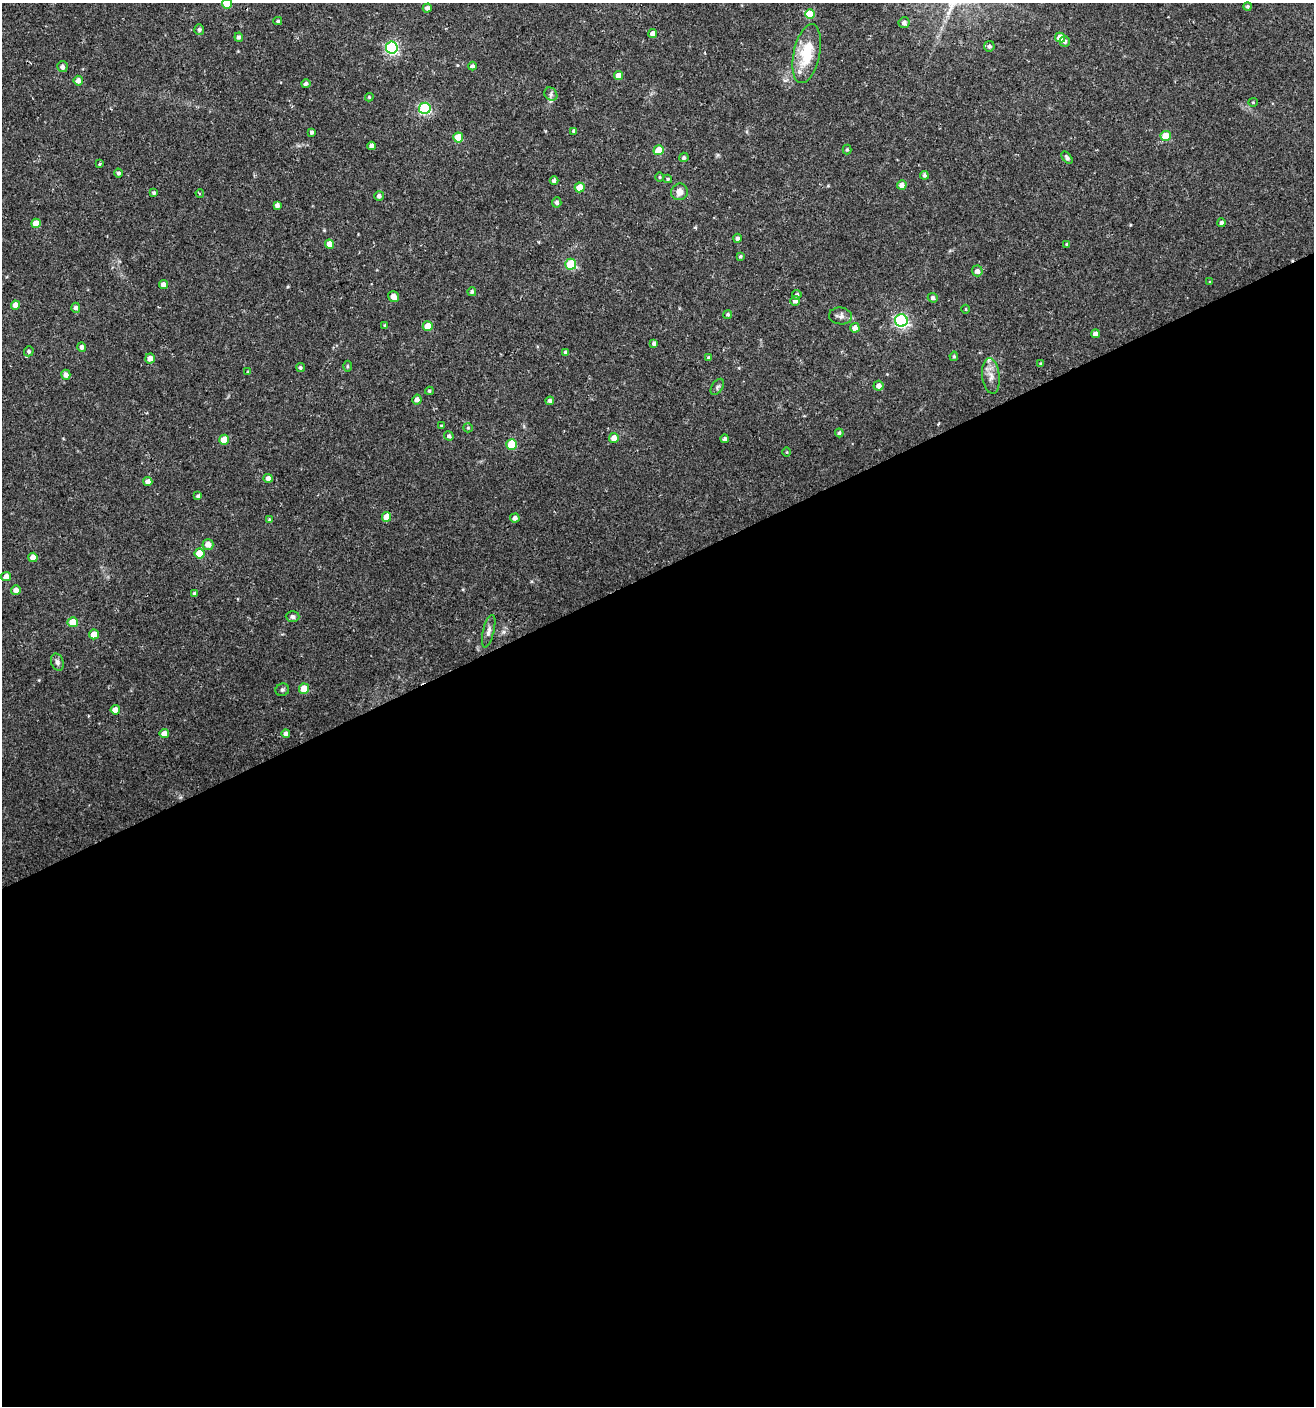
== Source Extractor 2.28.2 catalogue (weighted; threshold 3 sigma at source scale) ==
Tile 15 of 4 x 4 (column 3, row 4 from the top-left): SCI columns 2707-4018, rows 1-1404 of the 5473 x 5614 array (HDU 1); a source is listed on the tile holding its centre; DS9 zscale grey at full resolution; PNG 1316 x 1408 px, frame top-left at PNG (2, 3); each listed source drawn as its Kron ellipse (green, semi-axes under 4 px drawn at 4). Shown black and unused: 60% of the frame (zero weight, under 2 of 3 exposures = <1% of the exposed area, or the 3 px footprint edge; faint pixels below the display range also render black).
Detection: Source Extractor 2.28.2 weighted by HDU 2 'WHT'; one run over the whole footprint, this tile lists its part. Background 0.0254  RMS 0.0042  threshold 0.0188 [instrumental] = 3 sigma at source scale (4.5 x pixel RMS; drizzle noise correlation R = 1.50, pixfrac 1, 0.0396/0.0396 arcsec/px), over >= 5 px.
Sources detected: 123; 3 inside a brighter listed object's ellipse — not listed separately; the other 120 listed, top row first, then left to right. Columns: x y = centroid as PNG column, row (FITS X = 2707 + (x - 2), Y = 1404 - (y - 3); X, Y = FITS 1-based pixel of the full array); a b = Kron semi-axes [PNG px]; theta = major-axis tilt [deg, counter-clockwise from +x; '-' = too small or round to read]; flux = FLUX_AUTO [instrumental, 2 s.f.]
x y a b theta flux
227 4 5 5 - 8.9
1247 6 4 4 - 0.7
427 8 4 4 - 1.5
810 14 5 5 - 11
278 21 4 3 - 0.53
904 23 5 5 - 1.5
199 29 5 5 - 0.76
653 34 4 4 - 2.6
239 37 4 4 - 1.2
1060 37 5 4 - 4.6
1065 41 5 5 - 1
989 46 5 5 - 1.1
392 48 6 6 - 54
807 54 30 13 78 16
472 66 4 4 - 1
62 67 5 5 - 1.6
618 76 4 4 - 3.2
78 81 5 4 - 2.2
306 84 5 4 - 0.99
551 94 7 6 - 1.1
369 97 4 4 - 0.46
1253 102 5 4 - 0.45
425 108 6 5 - 41
574 131 4 4 - 1.2
312 132 4 3 - 1
1166 136 5 5 - 11
458 137 5 5 - 10
372 146 4 4 - 1.7
847 149 5 4 - 0.53
659 150 5 5 - 9.7
684 157 5 4 - 0.8
1067 158 7 4 -53 1.1
99 164 3 3 - 1.7
118 173 4 4 - 0.88
924 175 4 4 - 0.88
659 177 5 3 - 0.44
668 179 4 3 - 0.6
554 180 4 4 - 1
902 185 5 4 - 2.3
580 187 5 5 - 6
679 192 8 8 - 3
154 193 4 4 - 0.87
200 193 4 3 - 0.79
379 196 5 4 - 1.3
557 202 5 4 - 1.2
277 205 4 4 - 1.4
36 223 5 4 - 4.8
1221 223 4 4 - 1.2
737 238 4 4 - 1.1
329 244 4 4 - 3.3
1067 244 3 3 - 0.5
740 256 4 4 - 0.6
571 264 5 5 - 16
977 271 5 5 - 1.8
1210 282 4 3 - 0.34
163 285 4 4 - 2.3
472 292 4 4 - 0.81
797 295 5 4 - 0.88
394 297 6 4 -34 3
933 298 5 4 - 1.2
795 301 5 4 - 1.6
15 305 4 4 - 3.5
76 308 5 4 - 1.2
966 309 4 3 - 0.34
728 314 4 4 - 0.73
840 316 11 8 -7 1.9
901 320 6 6 - 72
385 325 4 3 - 0.57
428 326 5 5 - 6.5
855 328 5 4 - 2.7
1095 334 4 4 - 2.2
654 343 4 3 - 1
82 347 5 4 - 1.5
29 351 5 4 - 0.74
566 352 4 4 - 1.1
954 356 4 4 - 0.62
150 358 5 5 - 2.5
709 358 3 3 - 0.7
1041 364 4 4 - 0.68
347 366 5 3 - 0.48
300 367 4 4 - 0.73
248 372 4 4 - 0.38
66 375 5 4 - 1.9
991 376 18 8 -84 3.3
879 386 5 5 - 2
717 387 9 5 57 1
429 391 4 3 - 0.59
417 400 5 4 - 1.9
550 401 4 4 - 1.1
441 426 3 3 - 0.36
468 428 5 4 - 0.5
839 433 4 4 - 0.61
449 436 5 4 - 1.2
614 438 5 5 - 3
725 439 4 3 - 1
224 440 5 5 - 7.6
512 444 5 5 - 13
787 452 5 3 - 0.36
268 478 4 4 - 1.9
148 482 4 4 - 2.7
198 496 4 4 - 1
387 517 5 4 - 4.9
515 518 5 4 - 1.5
269 519 4 3 - 0.39
208 544 5 5 - 3
200 554 5 5 - 9.4
33 557 4 4 - 3.2
6 577 5 4 - 3.5
16 590 5 5 - 2.2
194 594 4 4 - 0.91
293 617 7 5 -1 1
73 622 5 5 - 7.3
489 631 17 5 76 1.9
94 634 5 5 - 6.7
57 662 9 6 -71 1.4
304 689 5 5 - 9.8
282 690 7 6 - 0.81
115 710 5 4 - 4.7
286 733 4 4 - 1.5
164 734 4 4 - 3.5
Isophote crosses this tile's border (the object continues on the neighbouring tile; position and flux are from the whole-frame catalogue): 1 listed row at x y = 227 4